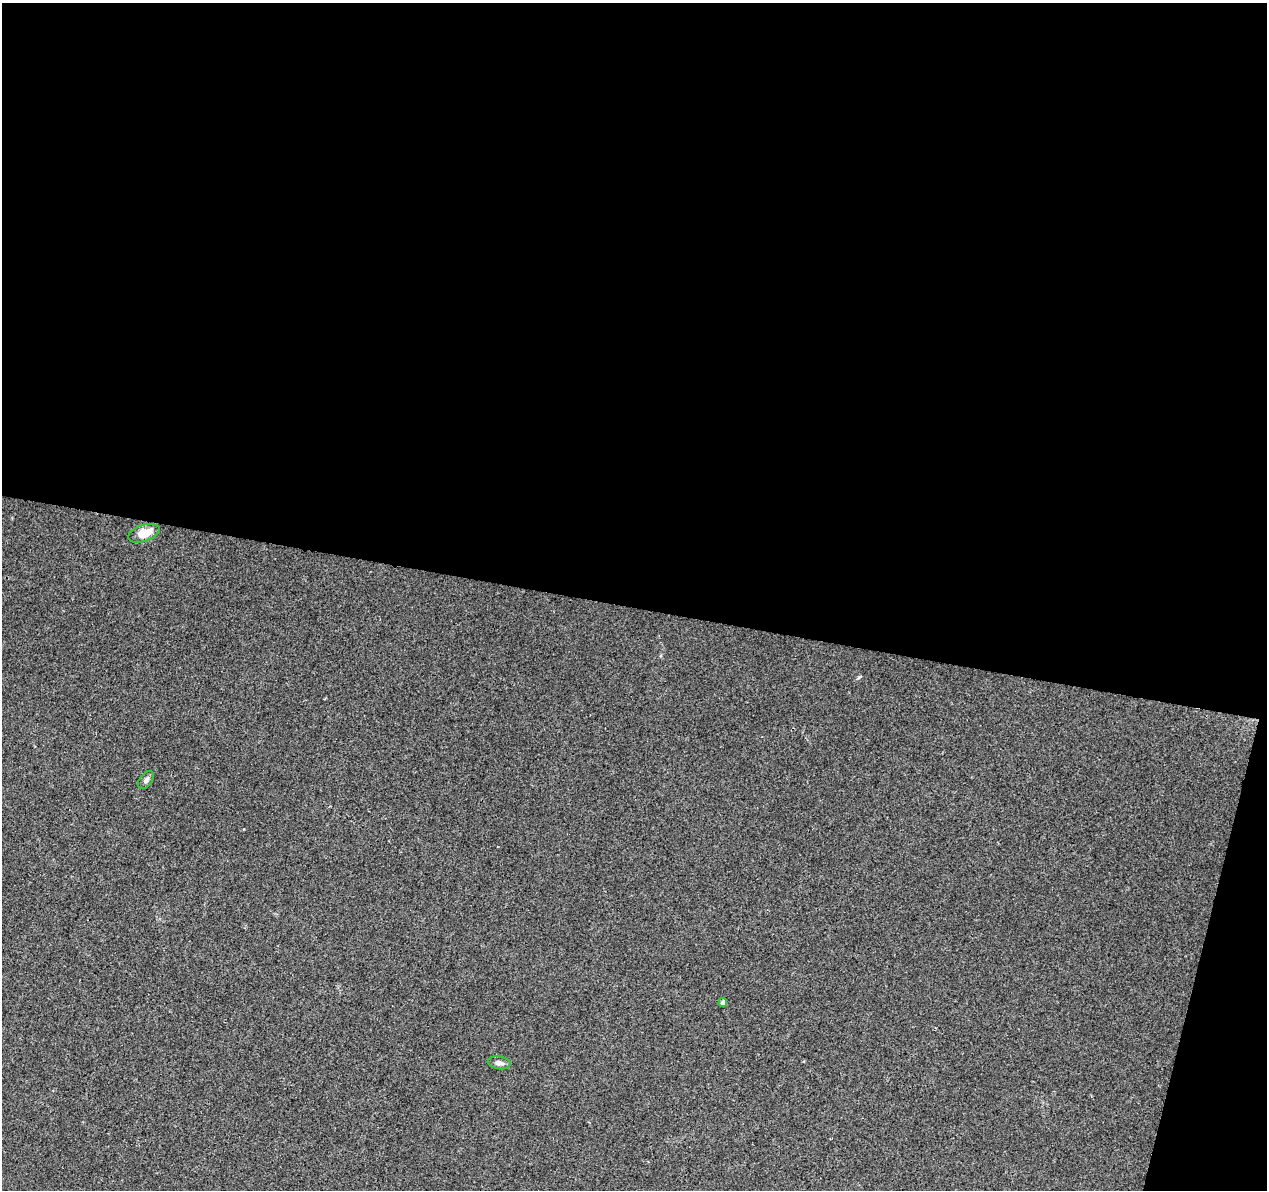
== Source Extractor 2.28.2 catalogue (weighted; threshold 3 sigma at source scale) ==
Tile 4 of 4 x 4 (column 4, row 1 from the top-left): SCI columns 3797-5061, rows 3789-4976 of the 5069 x 5260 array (HDU 1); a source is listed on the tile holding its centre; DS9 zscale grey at full resolution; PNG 1269 x 1192 px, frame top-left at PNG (2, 3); each listed source drawn as its Kron ellipse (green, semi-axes under 4 px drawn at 4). Shown black and unused: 53% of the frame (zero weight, under 2 of 3 exposures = <1% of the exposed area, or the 3 px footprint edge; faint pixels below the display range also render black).
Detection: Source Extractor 2.28.2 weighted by HDU 2 'WHT'; one run over the whole footprint, this tile lists its part. Background 0.0393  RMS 0.0069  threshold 0.0313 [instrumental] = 3 sigma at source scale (4.5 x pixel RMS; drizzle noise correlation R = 1.50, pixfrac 1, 0.0396/0.0396 arcsec/px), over >= 5 px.
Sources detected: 4; all 4 listed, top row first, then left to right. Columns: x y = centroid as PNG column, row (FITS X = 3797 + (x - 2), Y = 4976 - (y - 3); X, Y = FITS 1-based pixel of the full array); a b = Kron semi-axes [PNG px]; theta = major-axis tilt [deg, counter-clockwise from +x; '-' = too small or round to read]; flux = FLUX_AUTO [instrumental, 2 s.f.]
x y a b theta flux
144 533 16 8 19 11
146 780 10 6 54 1.9
723 1002 4 4 - 2.5
499 1063 11 6 -9 2.5